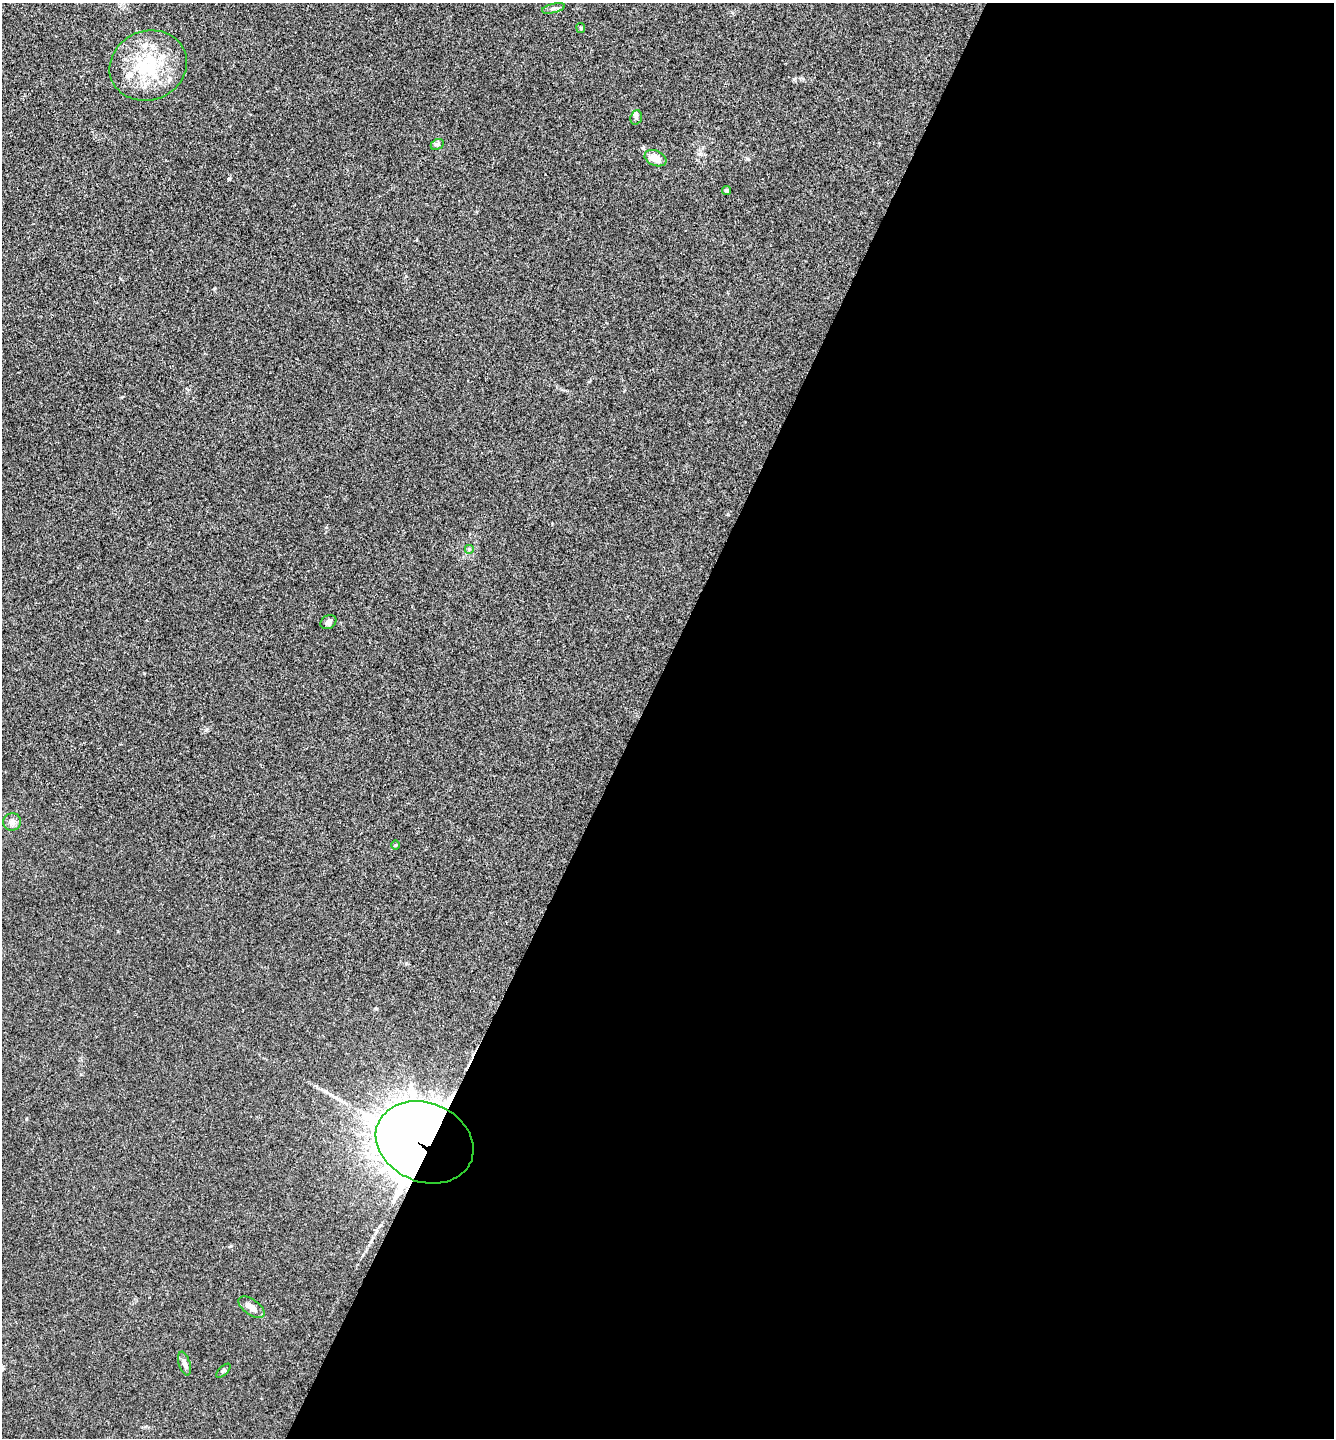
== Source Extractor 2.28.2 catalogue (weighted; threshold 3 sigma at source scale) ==
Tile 12 of 4 x 4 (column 4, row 3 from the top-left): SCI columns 4144-5475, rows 1442-2877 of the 5761 x 5752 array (HDU 1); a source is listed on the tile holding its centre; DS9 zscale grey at full resolution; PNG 1336 x 1440 px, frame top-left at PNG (2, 3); each listed source drawn as its Kron ellipse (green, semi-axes under 4 px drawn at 4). Shown black and unused: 52% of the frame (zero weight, under 3 of 4 exposures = <1% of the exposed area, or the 3 px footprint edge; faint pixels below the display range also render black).
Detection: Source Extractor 2.28.2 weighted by HDU 2 'WHT'; one run over the whole footprint, this tile lists its part. Background 0.0243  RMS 0.0045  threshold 0.0201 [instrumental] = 3 sigma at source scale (4.5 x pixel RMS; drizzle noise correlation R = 1.50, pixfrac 1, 0.05/0.05 arcsec/px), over >= 5 px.
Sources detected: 18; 2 inside a brighter object's white glare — neither listed nor drawn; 1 inside a brighter listed object's ellipse — not listed separately; the other 15 listed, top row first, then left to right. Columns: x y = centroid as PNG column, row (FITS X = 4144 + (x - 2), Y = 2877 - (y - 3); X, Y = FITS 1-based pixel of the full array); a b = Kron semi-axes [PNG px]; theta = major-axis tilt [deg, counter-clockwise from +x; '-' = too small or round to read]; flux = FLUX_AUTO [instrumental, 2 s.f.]
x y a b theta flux
553 8 12 4 14 1.2
581 28 5 4 - 0.51
148 66 39 34 23 31
636 117 7 5 71 0.9
437 144 7 5 28 0.89
655 158 11 7 -23 4.9
727 190 4 4 - 0.62
469 549 5 5 - 0.66
328 622 8 6 32 1.9
12 822 9 8 - 2
395 845 5 3 - 0.42
425 1142 50 39 -22 2400
251 1307 15 7 -36 3.5
184 1363 12 5 -74 1.8
223 1371 9 4 44 0.69
Overlapping masked pixels (flux is a lower limit): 1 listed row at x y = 425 1142
Unlisted compact peaks at least as high as the median listed source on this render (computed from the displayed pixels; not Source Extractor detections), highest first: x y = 229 179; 794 79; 748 159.